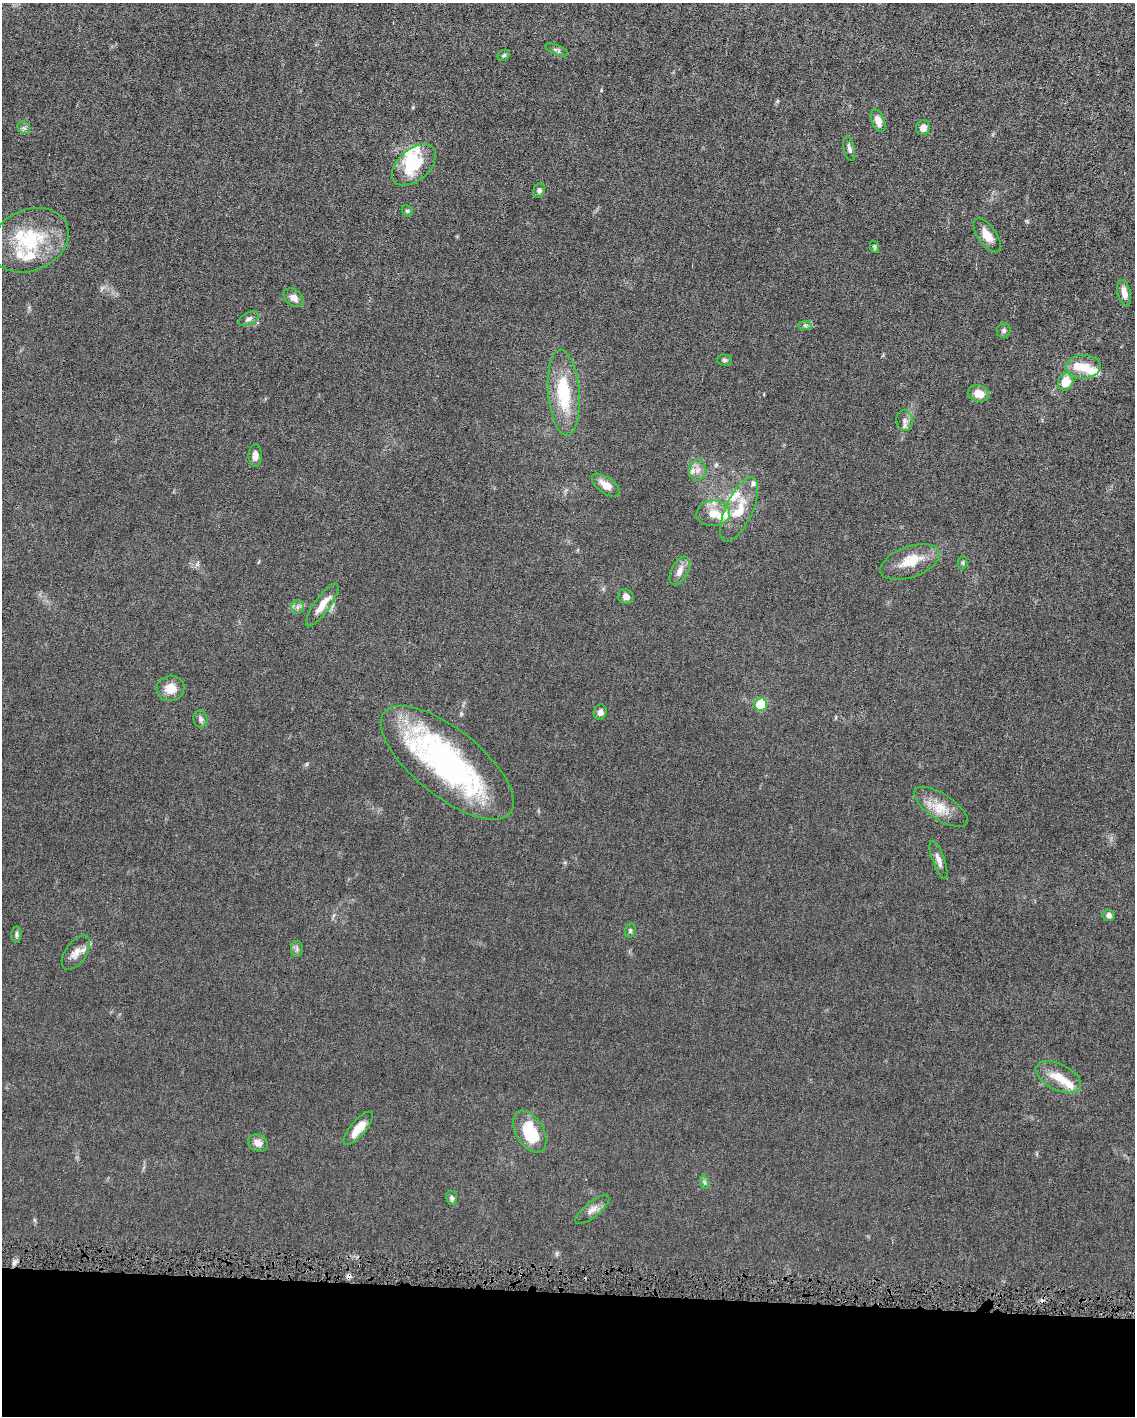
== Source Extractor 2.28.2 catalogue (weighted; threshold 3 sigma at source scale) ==
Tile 10 of 4 x 3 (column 2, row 3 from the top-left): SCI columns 1135-2267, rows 107-1520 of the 4532 x 4563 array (HDU 1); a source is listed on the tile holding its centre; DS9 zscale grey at full resolution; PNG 1137 x 1418 px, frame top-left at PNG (2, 3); each listed source drawn as its Kron ellipse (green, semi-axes under 4 px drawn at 4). Shown black and unused: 9% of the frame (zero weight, under 4 of 8 exposures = <1% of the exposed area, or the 3 px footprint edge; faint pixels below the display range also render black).
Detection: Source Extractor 2.28.2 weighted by HDU 2 'WHT'; one run over the whole footprint, this tile lists its part. Background 0.0155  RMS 0.0022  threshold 0.00912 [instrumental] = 3 sigma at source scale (4.09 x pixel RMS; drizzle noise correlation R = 1.36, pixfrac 0.8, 0.05/0.05 arcsec/px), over >= 5 px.
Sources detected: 71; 1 inside a brighter object's white glare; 3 cosmic-ray / hot-pixel residue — neither listed nor drawn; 14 inside a brighter listed object's ellipse — not listed separately; the other 53 listed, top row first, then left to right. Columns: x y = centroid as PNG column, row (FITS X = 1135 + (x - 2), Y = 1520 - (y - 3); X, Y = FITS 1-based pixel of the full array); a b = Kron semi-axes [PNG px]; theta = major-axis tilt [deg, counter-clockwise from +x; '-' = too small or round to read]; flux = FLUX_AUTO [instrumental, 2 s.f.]
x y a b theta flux
557 50 12 4 -24 0.49
504 55 6 5 - 0.33
878 121 12 6 -68 1.8
24 128 7 5 -44 0.49
923 128 7 7 - 1.3
849 149 12 5 -79 0.67
414 165 26 15 42 8.5
539 190 7 5 62 0.64
407 211 6 5 - 0.28
987 235 20 9 -55 2.5
30 240 40 30 23 14
875 247 6 4 -71 0.26
1124 293 13 6 -76 1.7
294 298 11 8 -38 1.3
249 319 11 6 28 0.76
805 326 7 4 -1 0.42
1004 331 7 6 - 0.53
725 360 7 5 -2 0.4
1084 367 17 12 2 3.4
1066 382 9 7 65 3.5
564 393 43 15 -85 11
979 393 11 8 -12 2.5
905 421 10 8 -81 0.97
255 456 11 6 89 1.1
697 470 11 8 80 1.3
606 485 16 8 -36 2.1
739 510 35 13 65 5.4
713 513 17 12 3 3.1
910 562 31 15 20 5.2
963 563 6 4 85 0.31
680 571 15 8 64 1.6
626 596 8 7 - 1
322 605 26 7 54 2.7
297 607 7 6 - 0.64
170 688 14 12 14 2.6
761 704 6 6 - 6
600 712 8 6 76 0.94
200 719 9 7 -74 0.58
447 763 81 33 -39 48
941 807 31 13 -33 4
939 860 20 6 -70 1.2
1109 915 6 5 - 1
630 931 7 5 73 0.35
16 935 8 5 86 0.46
297 949 8 5 83 0.52
76 953 19 10 55 2
1058 1077 24 13 -26 3.7
358 1128 21 8 50 3
530 1132 23 13 -59 9.6
258 1143 10 8 -26 1.5
704 1182 7 4 -71 0.39
452 1198 7 5 -79 0.48
592 1210 21 7 39 1.4